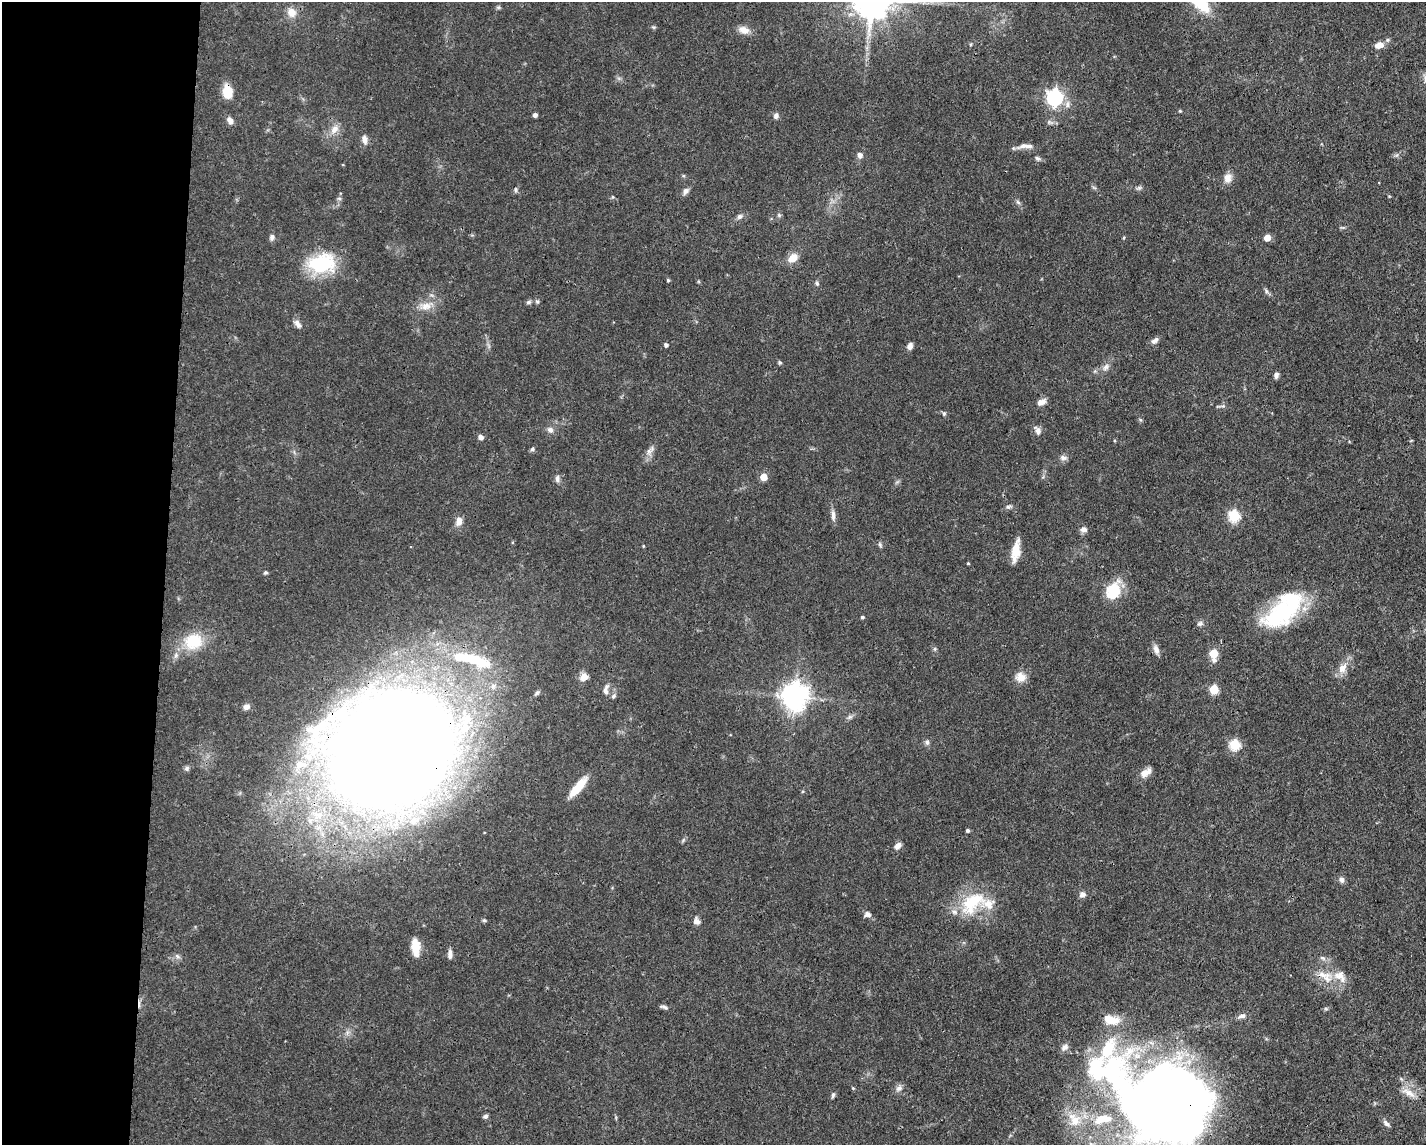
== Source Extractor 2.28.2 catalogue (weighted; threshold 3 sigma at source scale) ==
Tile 4 of 3 x 4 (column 1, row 2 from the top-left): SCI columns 109-1532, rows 2289-3431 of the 4598 x 4575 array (HDU 1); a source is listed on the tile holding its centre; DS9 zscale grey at full resolution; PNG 1428 x 1147 px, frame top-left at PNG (2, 2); no overlay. Shown black and unused: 11% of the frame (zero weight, under 3 of 4 exposures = <1% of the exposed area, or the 3 px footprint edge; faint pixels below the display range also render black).
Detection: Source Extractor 2.28.2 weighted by HDU 2 'WHT'; one run over the whole footprint, this tile lists its part. Background 0.0632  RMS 0.0038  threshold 0.0171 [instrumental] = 3 sigma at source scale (4.5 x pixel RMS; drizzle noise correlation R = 1.50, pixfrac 1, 0.05/0.05 arcsec/px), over >= 5 px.
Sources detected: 127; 3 inside a brighter object's white glare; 1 cosmic-ray / hot-pixel residue — not listed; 7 inside a brighter listed object's ellipse — not listed separately; the other 116 listed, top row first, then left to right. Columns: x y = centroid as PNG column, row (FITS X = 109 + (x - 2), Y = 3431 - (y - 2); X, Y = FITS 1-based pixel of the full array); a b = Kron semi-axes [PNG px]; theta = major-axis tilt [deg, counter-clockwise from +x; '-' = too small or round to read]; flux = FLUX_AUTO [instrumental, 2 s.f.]
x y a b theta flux
291 12 11 10 - 3.9
744 30 15 9 -17 3.2
1379 45 9 7 20 3.6
227 92 11 8 -81 9.3
1055 98 7 6 - 110
1180 111 4 3 - 0.42
535 115 4 4 - 1.3
776 116 7 6 - 1.3
230 120 9 6 -59 2
335 129 13 9 55 3.4
365 140 11 7 -81 2.2
1025 146 22 6 4 2.5
860 155 7 7 - 1.4
1037 158 7 6 - 0.84
1228 178 13 10 80 2.8
1139 188 6 6 - 0.78
515 189 8 4 -89 0.58
685 191 9 6 49 1.6
613 197 6 4 -90 0.45
1018 202 7 4 -45 0.77
779 215 6 5 - 0.65
739 216 7 6 - 1.2
272 237 8 6 71 1.3
1124 238 5 4 - 0.43
1267 238 5 5 - 4.7
793 258 12 8 42 4.5
322 263 36 23 9 22
668 280 4 4 - 0.45
817 283 6 5 - 0.78
1266 291 6 4 -72 0.75
537 301 6 5 - 0.64
528 302 7 5 3 0.81
426 306 15 11 12 4.1
298 324 11 6 -50 1.9
1155 340 11 6 38 1.4
666 345 5 4 - 1.1
910 346 8 6 67 1.7
780 362 5 5 - 0.64
1106 367 11 7 58 1.7
1276 375 7 5 76 1.2
1041 402 11 7 26 2.2
1221 406 17 3 3 0.9
944 413 6 5 - 0.6
550 430 9 8 - 1.6
1038 431 10 7 -59 1.7
481 437 6 5 - 1.4
533 449 6 5 - 0.79
649 451 12 8 47 1.9
1063 458 10 7 -10 1.4
763 477 5 5 - 5.7
557 479 10 5 90 1.2
1008 507 6 5 - 0.83
833 515 15 6 -85 1.8
1234 516 6 6 - 34
459 521 11 7 71 2.6
1084 529 8 7 - 1.5
880 545 8 5 -64 0.75
643 546 5 3 - 0.3
1015 551 24 8 80 6.2
968 563 3 3 - 0.38
265 573 7 4 6 0.58
1113 591 7 6 - 45
1283 612 47 25 44 41
862 617 4 3 - 0.67
1200 624 9 6 15 1.1
193 641 24 21 21 13
935 649 6 4 -72 0.57
1156 649 12 7 -73 2
1214 653 5 5 - 12
472 659 62 15 -15 25
1214 660 6 6 - 1.4
1342 668 14 10 55 3.9
584 677 11 9 30 2.6
1021 677 13 11 -10 3.9
493 686 8 7 - 1.7
1214 689 5 5 - 16
606 690 13 6 83 1.7
613 696 7 5 53 0.8
794 696 9 8 - 430
246 707 8 7 - 1.9
849 717 6 6 - 0.84
927 742 7 6 - 0.97
1234 744 6 5 - 28
392 750 70 55 37 2300
300 765 19 13 11 7.4
187 768 7 6 - 0.95
1146 772 14 7 35 3.3
578 787 27 8 49 7.9
318 815 17 9 -12 5.5
967 830 4 4 - 0.83
683 840 7 4 71 0.57
898 846 8 6 46 2
1341 880 7 6 - 1.4
1082 894 6 6 - 1.9
973 902 41 24 40 19
868 914 8 7 - 1.5
484 920 5 5 - 0.56
696 921 9 7 -71 1.8
415 947 20 9 -84 5.7
450 954 12 5 89 1.6
177 956 9 4 -36 0.91
1322 958 8 5 -26 1.1
1322 975 16 8 -20 4
1340 975 14 10 16 4.2
664 1007 10 4 -20 0.95
1242 1016 11 6 9 1.4
1111 1020 20 10 -11 6.4
1096 1070 112 39 -28 62
853 1088 4 4 - 0.39
899 1088 9 7 39 1.5
1409 1093 21 8 -29 3.5
833 1095 8 4 75 0.74
1168 1111 76 70 54 500
485 1116 7 5 8 0.9
1075 1121 17 15 68 7.3
1386 1123 11 5 -45 1.2
Overlapping masked pixels (flux is a lower limit): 4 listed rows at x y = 227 92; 322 263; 392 750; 1168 1111
Isophote crosses this tile's border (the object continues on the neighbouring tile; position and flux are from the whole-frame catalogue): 1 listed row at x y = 1168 1111